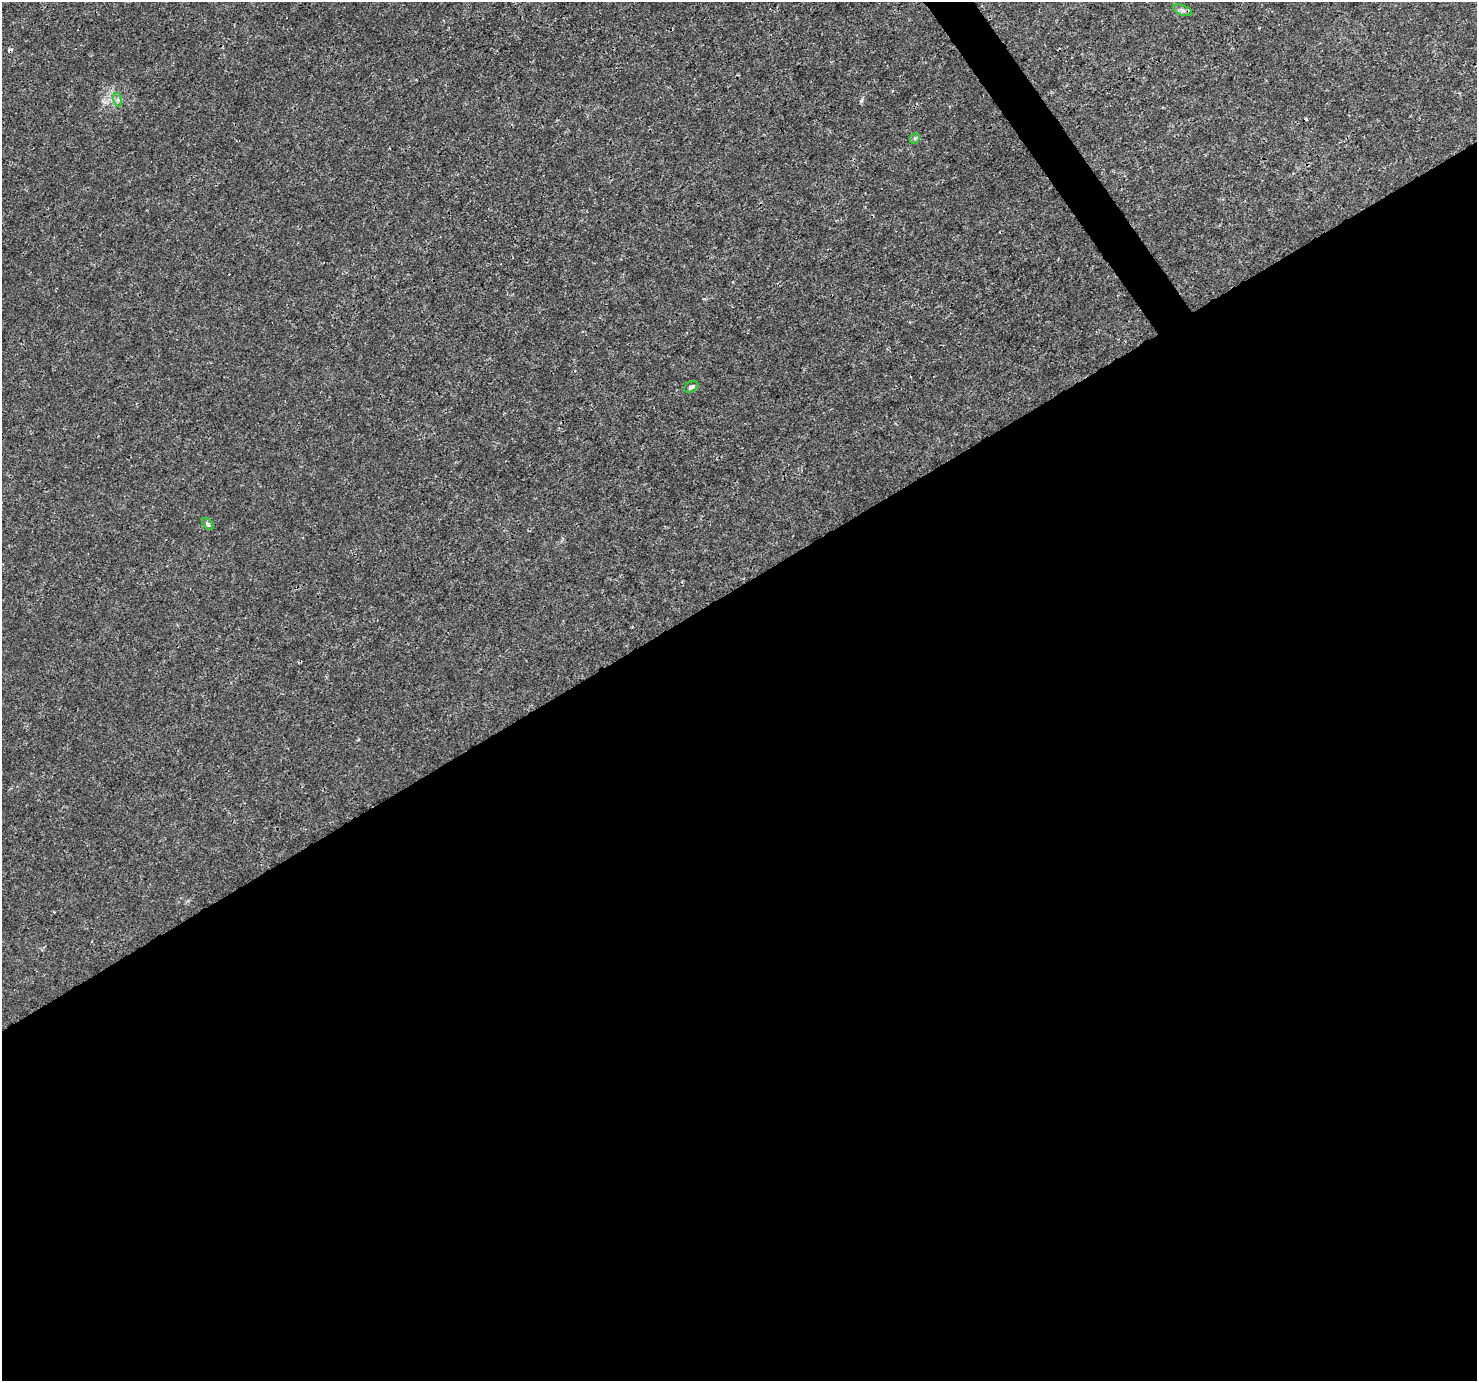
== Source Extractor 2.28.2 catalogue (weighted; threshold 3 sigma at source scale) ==
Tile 15 of 4 x 4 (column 3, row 4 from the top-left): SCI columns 2955-4429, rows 183-1561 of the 5904 x 5819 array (HDU 1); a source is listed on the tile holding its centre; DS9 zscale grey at full resolution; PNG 1479 x 1383 px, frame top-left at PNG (2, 2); each listed source drawn as its Kron ellipse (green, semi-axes under 4 px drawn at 4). Shown black and unused: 58% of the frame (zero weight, under 3 of 4 exposures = <1% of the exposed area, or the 3 px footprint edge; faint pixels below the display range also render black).
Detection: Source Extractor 2.28.2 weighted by HDU 2 'WHT'; one run over the whole footprint, this tile lists its part. Background 0.00285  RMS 0.0011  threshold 0.00475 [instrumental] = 3 sigma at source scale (4.5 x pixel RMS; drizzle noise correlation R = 1.50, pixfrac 1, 0.0396/0.0396 arcsec/px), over >= 5 px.
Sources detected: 6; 1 cosmic-ray / hot-pixel residue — neither listed nor drawn; the other 5 listed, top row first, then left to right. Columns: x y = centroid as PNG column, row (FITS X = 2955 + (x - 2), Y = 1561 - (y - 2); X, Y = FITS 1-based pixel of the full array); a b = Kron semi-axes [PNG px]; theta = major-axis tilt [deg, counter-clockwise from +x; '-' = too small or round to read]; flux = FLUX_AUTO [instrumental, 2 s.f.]
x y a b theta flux
1183 10 10 5 -21 0.3
118 100 7 4 -73 0.24
915 138 6 4 44 0.16
691 387 8 5 28 0.31
208 524 7 4 -46 0.18